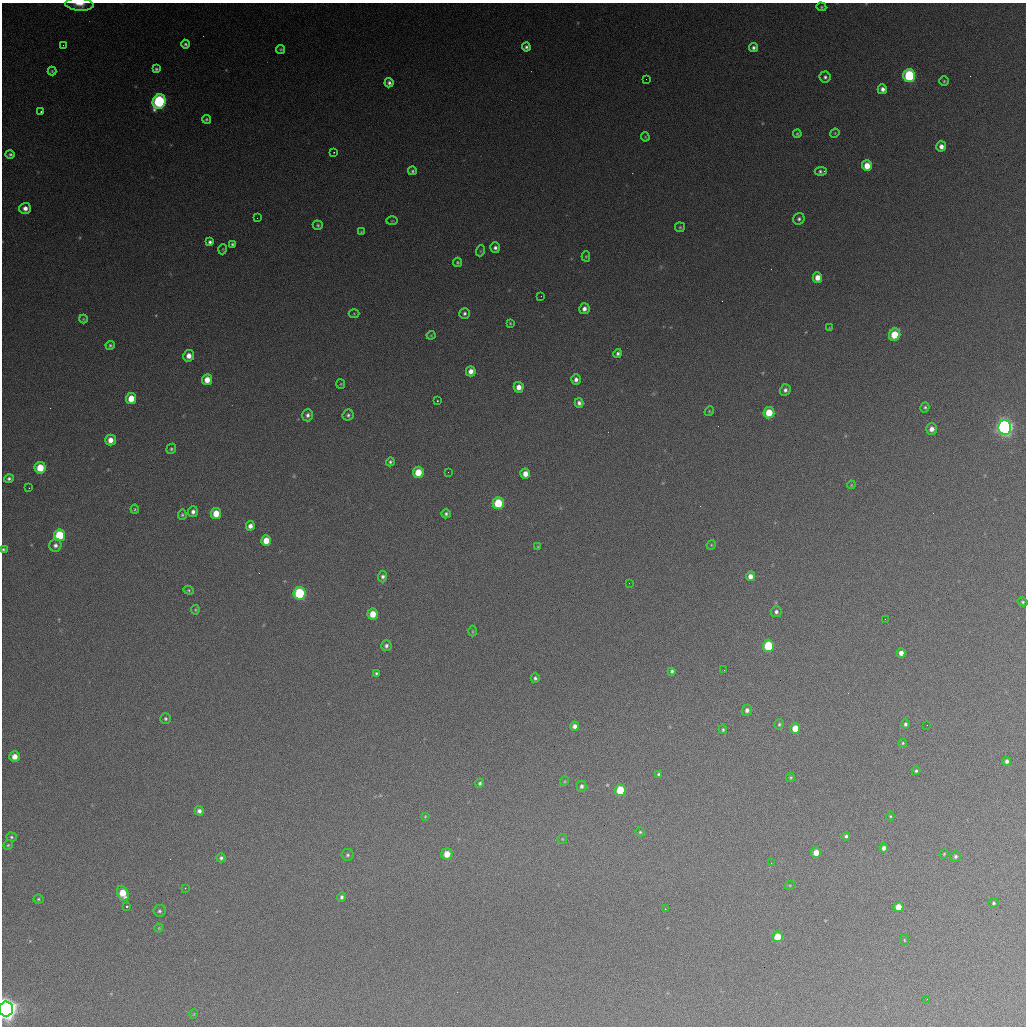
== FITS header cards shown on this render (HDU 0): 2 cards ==
NAXIS1  =                 1024 / length of data axis 1
NAXIS2  =                 1024 / length of data axis 2

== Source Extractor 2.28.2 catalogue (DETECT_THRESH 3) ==
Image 1024 x 1024 px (HDU 0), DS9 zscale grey, 1 PNG px = 1 image px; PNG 1028 x 1028 px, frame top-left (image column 1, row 1024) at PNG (2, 3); each listed source drawn as its Kron ellipse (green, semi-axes under 4 px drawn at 4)
Background 365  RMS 16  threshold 47.5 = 3 sigma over >= 5 px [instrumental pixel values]
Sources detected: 161; all 161 listed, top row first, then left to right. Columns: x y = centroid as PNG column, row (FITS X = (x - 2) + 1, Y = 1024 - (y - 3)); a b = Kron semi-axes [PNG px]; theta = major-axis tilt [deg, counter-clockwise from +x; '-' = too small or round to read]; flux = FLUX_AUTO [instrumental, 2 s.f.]
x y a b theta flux
79 4 14 6 -4 9.5e+03
821 7 5 4 - 1.3e+03
185 44 4 4 - 2.2e+03
63 45 2 2 - 5.4e+02
526 47 4 4 - 2.4e+03
753 47 4 4 - 2.7e+03
281 49 4 4 - 1.4e+03
156 69 4 3 - 2.0e+03
52 71 4 4 - 1.5e+03
909 76 6 6 - 1.0e+05
825 77 6 5 - 2.7e+03
646 79 2 2 - 5.2e+02
944 81 4 4 - 1.4e+03
389 83 4 4 - 3.0e+03
882 89 5 5 - 4.8e+03
159 101 7 6 - 1.5e+05
41 112 3 2 - 2.3e+03
206 119 4 4 - 1.6e+03
835 133 5 3 - 9.7e+02
797 134 4 4 - 1.4e+03
645 137 4 4 - 1.1e+03
941 146 5 5 - 6.4e+03
334 152 2 2 - 6.6e+02
10 154 4 4 - 2.2e+03
867 166 5 5 - 1.6e+04
412 171 4 4 - 1.9e+03
821 171 6 4 6 2.7e+03
25 208 6 5 - 6.2e+03
257 218 2 2 - 5.2e+02
799 219 6 5 - 2.6e+03
392 221 6 4 2 1.0e+03
318 225 5 4 - 1.6e+03
680 227 5 5 - 1.4e+03
361 232 4 3 - 9.6e+02
210 242 4 4 - 2.9e+03
232 244 3 3 - 1.8e+03
495 248 5 5 - 3.1e+03
223 249 5 3 - 8.4e+02
480 251 5 3 - 9.7e+02
586 256 5 4 - 1.2e+03
457 262 5 4 - 1.6e+03
817 277 5 4 - 1.1e+04
541 296 2 2 - 7.3e+02
584 309 5 5 - 5.3e+03
464 313 5 5 - 2.5e+03
354 314 5 3 - 1.0e+03
83 319 4 4 - 1.2e+03
510 323 4 4 - 1.2e+03
829 328 4 4 - 7.7e+02
431 335 4 4 - 1.1e+03
895 335 6 5 - 3.3e+04
110 345 4 4 - 2.1e+03
618 353 4 4 - 2.6e+03
189 356 6 5 - 8.4e+03
471 371 5 5 - 7.4e+03
576 379 5 5 - 4.6e+03
207 380 5 5 - 1.3e+04
341 384 5 4 - 1.1e+03
519 387 5 5 - 8.7e+03
785 390 5 5 - 3.5e+03
131 399 5 5 - 1.9e+04
437 401 2 2 - 7.7e+02
579 403 5 4 - 3.6e+03
925 407 5 4 - 1.7e+03
709 411 5 4 - 1.2e+03
769 413 5 5 - 2.4e+04
308 415 6 5 - 3.5e+03
348 415 6 5 - 2.3e+03
1005 427 7 6 - 4.2e+05
931 429 5 5 - 6.6e+03
110 440 5 5 - 9.2e+03
171 449 5 4 - 1.8e+03
390 462 4 4 - 2.1e+03
40 468 6 5 - 2.5e+04
418 472 5 5 - 2.3e+04
448 472 2 2 - 6.8e+02
525 474 5 5 - 1.0e+04
9 479 5 4 - 2.5e+03
851 485 4 3 - 9.3e+02
29 488 2 2 - 9.4e+02
498 503 6 5 - 4.4e+04
135 509 4 4 - 1.2e+03
193 512 5 5 - 4.0e+03
216 513 5 5 - 1.9e+04
446 514 5 4 - 2.5e+03
182 515 5 4 - 1.7e+03
250 526 5 4 - 5.4e+03
59 535 6 5 - 4.8e+04
266 540 5 5 - 1.5e+04
55 545 6 6 - 4.1e+03
711 545 5 4 - 1.1e+03
538 547 3 3 - 9.7e+02
3 549 3 3 - 1.7e+03
383 576 6 4 89 3.1e+03
750 576 5 4 - 6.6e+03
629 583 2 2 - 4.9e+02
189 590 5 4 - 1.4e+03
300 593 6 6 - 8.2e+04
1023 602 5 4 - 1.6e+03
195 610 4 4 - 1.2e+03
776 612 5 5 - 2.8e+03
373 614 5 5 - 1.8e+04
885 619 2 2 - 2.3e+03
472 631 5 3 - 1.0e+03
386 646 5 5 - 2.9e+03
768 646 6 5 - 4.8e+04
901 653 5 4 - 6.6e+03
724 670 2 2 - 9.1e+02
672 671 4 3 - 2.1e+03
376 673 4 3 - 1.8e+03
535 678 5 4 - 2.3e+03
747 710 5 5 - 3.6e+03
165 719 5 5 - 2.0e+03
779 724 5 4 - 1.8e+03
905 724 5 4 - 2.4e+03
927 725 2 2 - 4.4e+02
575 726 4 4 - 5.2e+03
795 728 5 5 - 1.6e+04
723 730 4 3 - 1.8e+03
903 743 4 4 - 1.3e+03
15 756 5 5 - 9.6e+03
1007 761 4 4 - 3.2e+03
916 771 4 4 - 1.9e+03
659 774 3 3 - 1.6e+03
791 777 5 4 - 1.3e+03
565 781 5 3 - 9.8e+02
480 783 4 4 - 1.9e+03
581 786 5 5 - 2.7e+03
620 790 6 5 - 4.1e+04
199 811 5 4 - 3.5e+03
425 816 4 4 - 1.0e+03
890 816 4 4 - 1.3e+03
640 832 5 5 - 1.5e+03
846 836 4 4 - 2.3e+03
11 837 5 4 - 1.9e+03
562 839 5 5 - 1.2e+03
8 845 5 5 - 1.5e+03
884 848 4 4 - 4.4e+03
816 853 5 5 - 1.2e+04
447 854 5 5 - 1.4e+04
944 854 5 4 - 1.2e+03
347 855 6 5 - 2.1e+03
955 856 5 5 - 2.2e+03
221 858 4 4 - 2.4e+03
771 863 2 2 - 6.6e+02
790 885 5 3 - 1.1e+03
185 888 3 2 - 7.9e+02
123 893 8 5 -64 2.3e+04
342 897 5 4 - 2.4e+03
38 899 5 4 - 1.6e+03
993 903 5 4 - 1.6e+03
127 906 3 3 - 3.2e+03
898 907 5 5 - 1.3e+04
665 909 3 3 - 6.3e+02
159 911 6 6 - 2.4e+03
159 928 4 4 - 1.0e+03
778 937 5 5 - 2.3e+04
904 940 5 3 - 1.1e+03
927 999 2 2 - 4.9e+02
6 1009 7 7 - 1.1e+06
194 1014 5 3 - 8.4e+02
At the frame edge (FLAGS 8, measured only in part): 3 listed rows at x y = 79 4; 3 549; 6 1009